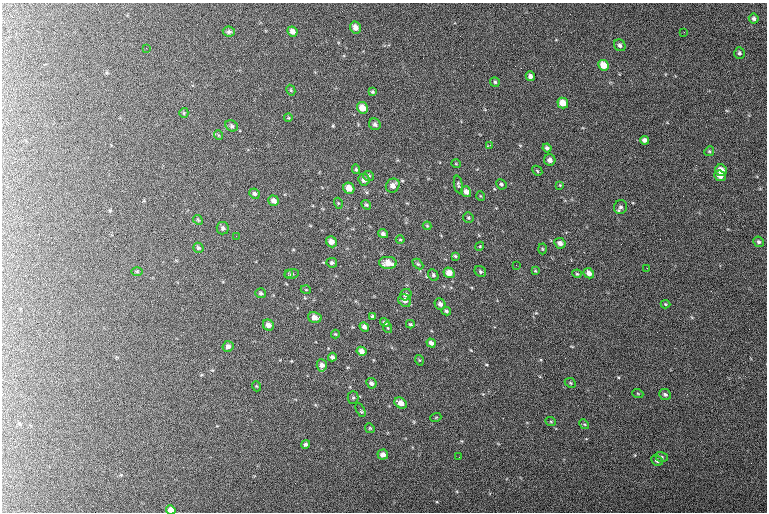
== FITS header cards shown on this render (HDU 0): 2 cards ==
NAXIS1  =                  765 / length of data axis 1
NAXIS2  =                  510 / length of data axis 2

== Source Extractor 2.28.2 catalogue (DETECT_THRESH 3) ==
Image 765 x 510 px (HDU 0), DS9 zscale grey, 1 PNG px = 1 image px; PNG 769 x 514 px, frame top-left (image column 1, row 510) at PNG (2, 3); each listed source drawn as its Kron ellipse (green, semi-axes under 4 px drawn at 4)
Background 130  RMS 6.8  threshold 20.5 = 3 sigma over >= 5 px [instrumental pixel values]
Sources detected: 111; all 111 listed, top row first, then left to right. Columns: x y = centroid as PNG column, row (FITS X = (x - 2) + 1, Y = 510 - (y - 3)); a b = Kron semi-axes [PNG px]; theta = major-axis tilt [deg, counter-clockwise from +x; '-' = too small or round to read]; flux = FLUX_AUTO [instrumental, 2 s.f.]
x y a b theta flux
754 19 5 5 - 1100
355 27 6 5 - 2900
292 31 5 4 - 2400
229 32 6 5 - 1000
684 32 2 2 - 270
620 45 6 5 - 1200
146 48 2 2 - 280
739 53 6 5 - 890
603 65 6 5 - 5400
530 76 5 4 - 1300
495 82 5 5 - 680
291 90 5 4 - 450
372 92 4 3 - 620
563 103 6 5 - 5600
362 108 6 5 - 4800
184 113 5 4 - 550
288 118 4 3 - 350
375 124 6 5 - 1200
232 126 6 5 - 910
218 135 5 3 - 370
645 140 5 4 - 1300
490 145 3 3 - 4000
547 148 4 4 - 1000
709 151 5 4 - 540
550 160 6 5 - 2100
456 164 5 3 - 340
356 169 5 4 - 610
721 170 6 5 - 4500
537 171 6 4 -47 550
369 176 5 5 - 850
720 176 6 5 - 3300
364 180 6 5 - 2000
458 184 9 4 -80 720
501 184 5 5 - 840
560 185 3 3 - 300
393 186 7 6 - 2700
349 188 6 5 - 4000
466 192 6 5 - 2100
254 194 5 5 - 1000
481 196 5 3 - 370
274 201 6 5 - 2200
338 203 5 3 - 430
366 205 5 4 - 690
621 207 7 6 - 1200
468 218 5 5 - 660
198 220 5 4 - 500
427 226 4 4 - 440
223 228 6 6 - 1100
383 234 5 4 - 1100
236 236 3 2 - 550
400 240 4 3 - 420
331 242 6 5 - 2800
758 242 6 5 - 970
560 243 6 5 - 2000
480 246 4 3 - 400
198 248 5 5 - 770
542 249 5 3 - 400
455 256 4 3 - 710
332 263 5 4 - 1000
388 263 9 6 -2 4600
418 264 6 4 -44 640
516 265 2 2 - 340
647 268 2 2 - 280
137 271 6 4 0 560
535 271 4 3 - 340
480 272 6 5 - 760
288 273 3 2 - 1700
449 273 5 5 - 3800
589 273 6 4 -46 2400
292 274 7 5 14 1100
577 274 4 4 - 500
433 275 6 4 -60 850
306 290 5 3 - 340
261 293 5 5 - 820
406 295 6 5 - 1200
405 301 7 5 -41 2200
440 304 6 5 - 1700
665 304 5 4 - 530
446 311 5 3 - 800
315 317 7 5 -14 2900
373 317 4 3 - 770
385 323 5 4 - 980
410 324 4 3 - 510
268 325 6 5 - 2400
364 327 5 4 - 1600
388 328 5 3 - 360
335 334 4 4 - 450
431 343 5 4 - 1900
228 346 5 5 - 1800
361 351 5 4 - 2400
332 357 4 3 - 1100
419 360 5 3 - 360
322 365 6 5 - 2100
371 383 5 5 - 1300
570 383 6 4 -23 580
256 386 5 3 - 340
638 394 5 3 - 410
665 394 6 5 - 940
353 398 6 5 - 690
401 403 6 5 - 3300
360 410 7 3 -63 910
436 417 5 3 - 410
551 422 5 3 - 430
584 424 5 4 - 560
370 428 5 4 - 530
305 444 4 4 - 940
383 455 5 5 - 2400
459 457 3 2 - 370
662 457 6 5 - 780
657 461 6 5 - 1400
171 510 5 4 - 2800
At the frame edge (FLAGS 8, measured only in part): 1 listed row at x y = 171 510